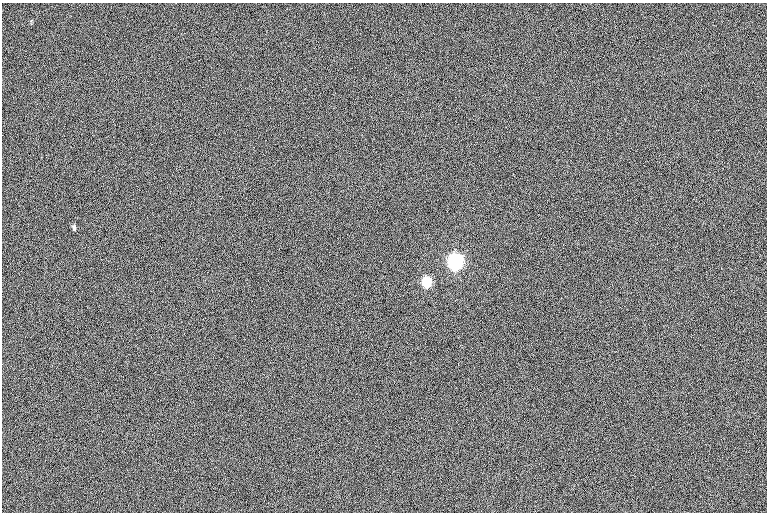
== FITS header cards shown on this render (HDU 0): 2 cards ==
NAXIS1  =                  765
NAXIS2  =                  510

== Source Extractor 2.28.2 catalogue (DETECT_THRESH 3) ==
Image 765 x 510 px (HDU 0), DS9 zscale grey, 1 PNG px = 1 image px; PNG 769 x 514 px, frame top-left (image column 1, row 510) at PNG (2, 3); no overlay
Background -1.2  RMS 12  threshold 35.3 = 3 sigma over >= 5 px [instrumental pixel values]
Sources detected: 3; all 3 listed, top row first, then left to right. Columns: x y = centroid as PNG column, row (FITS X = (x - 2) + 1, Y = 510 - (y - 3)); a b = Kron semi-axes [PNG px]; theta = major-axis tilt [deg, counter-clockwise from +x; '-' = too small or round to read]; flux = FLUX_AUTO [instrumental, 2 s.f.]
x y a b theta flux
74 227 8 4 -84 1900
455 262 7 6 - 360000
426 282 7 5 -82 58000